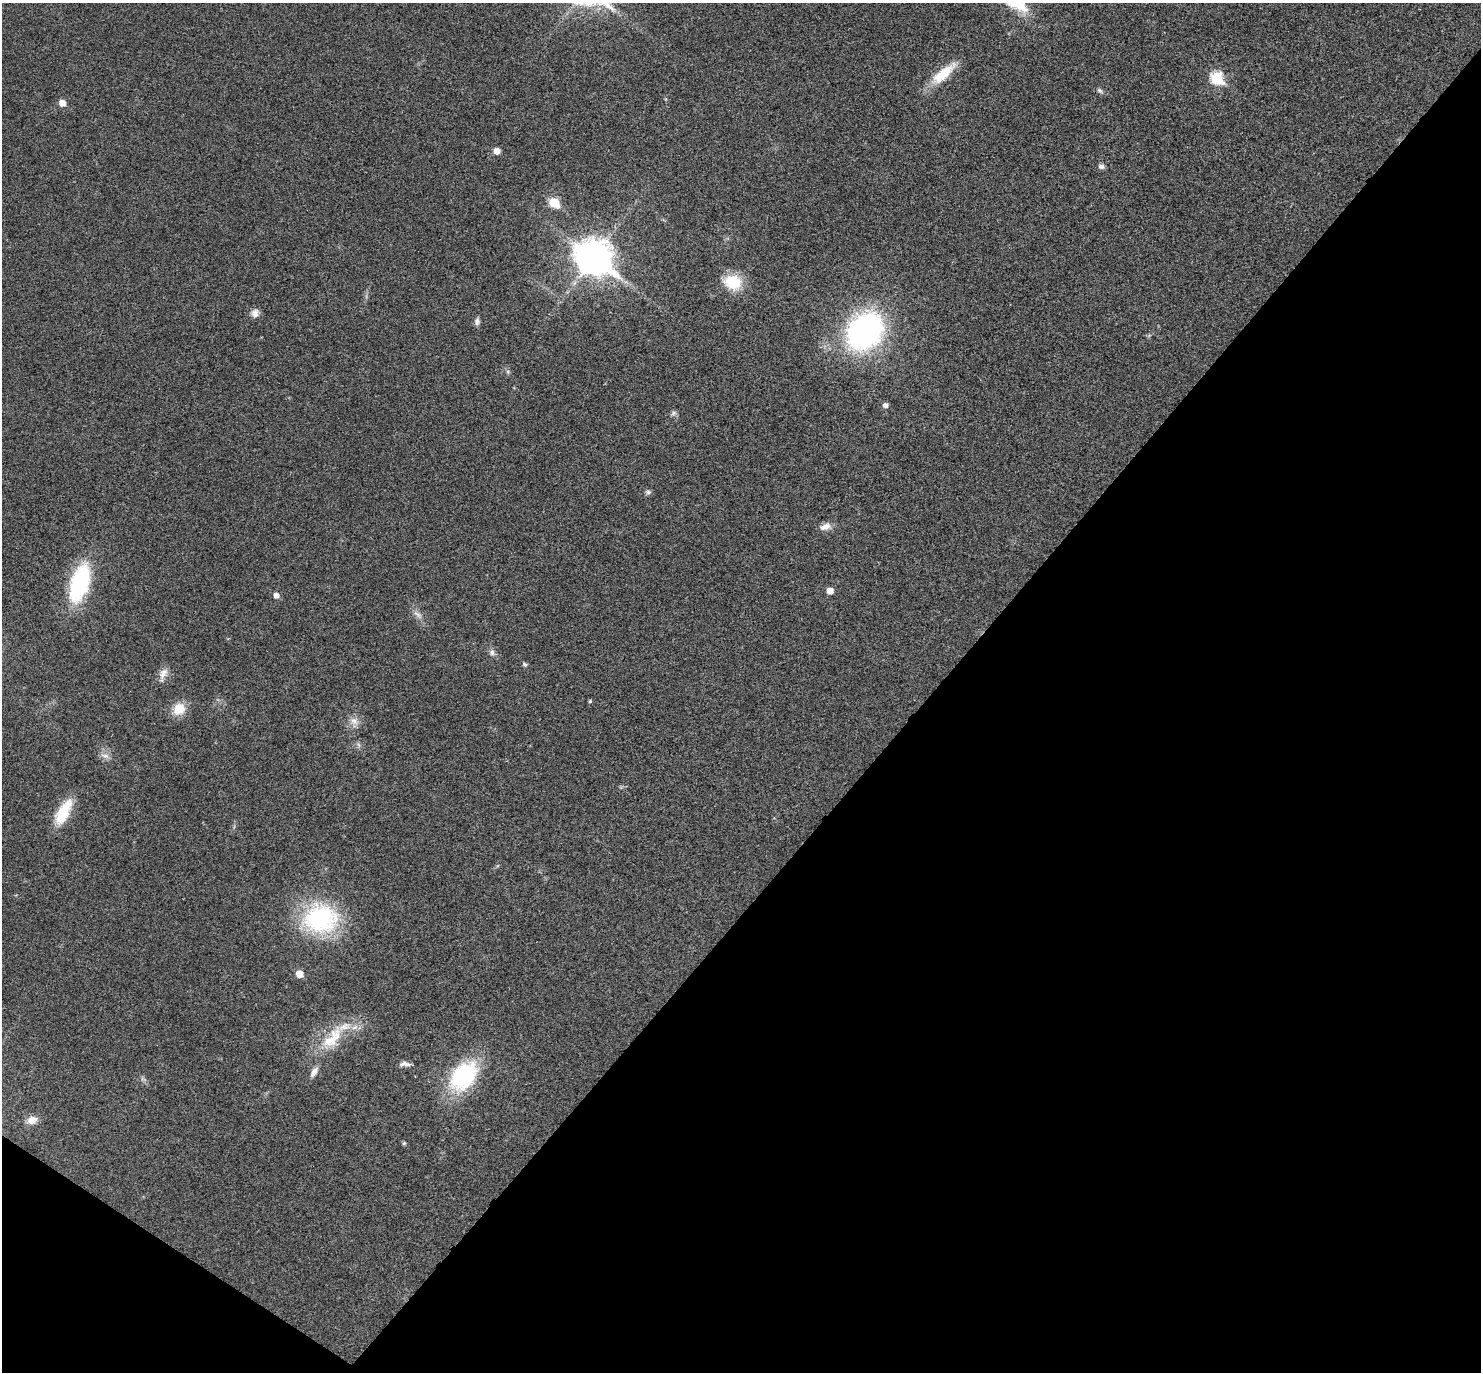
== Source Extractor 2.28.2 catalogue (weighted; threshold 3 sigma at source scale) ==
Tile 15 of 4 x 4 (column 3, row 4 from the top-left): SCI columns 2964-4442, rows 295-1664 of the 5923 x 5927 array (HDU 1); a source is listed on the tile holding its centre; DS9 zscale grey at full resolution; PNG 1483 x 1374 px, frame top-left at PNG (2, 3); no overlay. Shown black and unused: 39% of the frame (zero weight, under 3 of 4 exposures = <1% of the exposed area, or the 3 px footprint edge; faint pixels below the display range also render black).
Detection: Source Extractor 2.28.2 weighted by HDU 2 'WHT'; one run over the whole footprint, this tile lists its part. Background 0.0226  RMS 0.0056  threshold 0.0254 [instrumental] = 3 sigma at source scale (4.5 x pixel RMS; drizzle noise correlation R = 1.50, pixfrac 1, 0.05/0.05 arcsec/px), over >= 5 px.
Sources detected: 40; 2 inside a brighter listed object's ellipse — not listed separately; the other 38 listed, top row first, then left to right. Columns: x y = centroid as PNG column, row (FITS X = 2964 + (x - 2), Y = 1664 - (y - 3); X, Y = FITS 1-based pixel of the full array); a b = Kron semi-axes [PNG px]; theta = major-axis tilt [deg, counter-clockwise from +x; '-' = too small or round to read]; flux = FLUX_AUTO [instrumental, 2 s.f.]
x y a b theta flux
943 74 38 12 41 17
1217 78 7 6 - 49
1100 90 10 5 -37 1.5
666 99 6 4 -71 0.64
62 103 5 5 - 6.2
497 151 5 5 - 5.4
1101 166 7 6 - 2
554 202 6 6 - 28
594 257 13 11 -35 1300
733 282 22 18 -12 17
255 313 11 9 88 3.7
477 321 10 7 85 2
865 331 36 29 51 160
508 372 6 5 - 1.1
885 405 5 5 - 2.7
673 413 9 6 57 1.6
648 492 8 7 - 1.4
825 527 15 9 14 4.6
79 583 40 18 73 63
830 591 5 5 - 5.8
276 595 6 5 - 3.4
418 614 16 7 -41 3.5
492 652 9 7 -56 2.4
525 664 7 5 -44 1.2
163 674 20 9 70 4.6
590 701 5 4 - 0.88
179 709 14 12 40 12
354 721 15 11 -31 5
105 756 14 7 -18 3.1
63 812 31 13 61 20
320 919 37 32 7 79
299 974 5 5 - 11
332 1038 45 20 52 26
405 1064 15 6 1 2.7
463 1076 40 27 52 56
143 1079 10 5 -27 1.6
32 1120 13 9 14 5.8
404 1143 5 5 - 0.91